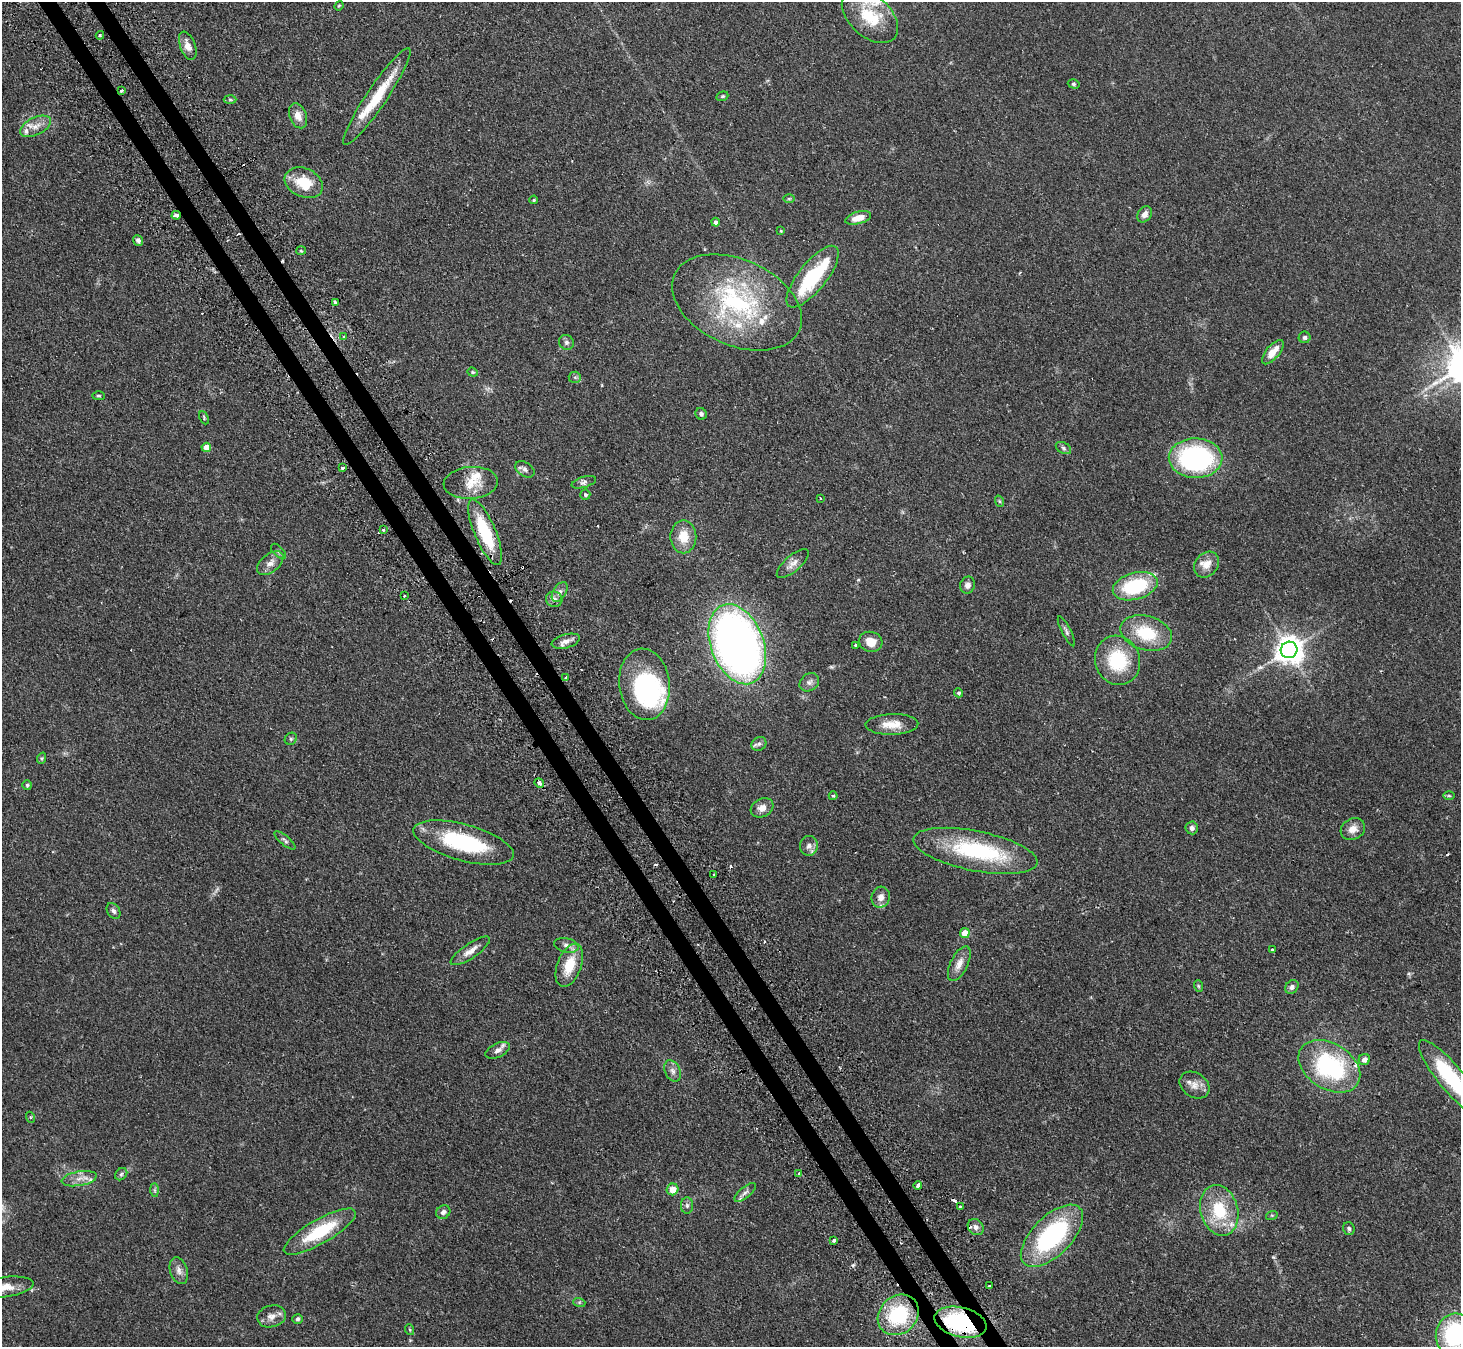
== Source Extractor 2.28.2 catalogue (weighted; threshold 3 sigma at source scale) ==
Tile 11 of 4 x 4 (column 3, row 3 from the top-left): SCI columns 2950-4408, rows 1519-2863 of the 5898 x 5865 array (HDU 1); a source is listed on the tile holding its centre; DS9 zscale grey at full resolution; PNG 1463 x 1349 px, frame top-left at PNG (2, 2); each listed source drawn as its Kron ellipse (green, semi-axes under 4 px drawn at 4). Shown black and unused: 3% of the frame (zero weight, under 2 of 3 exposures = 3% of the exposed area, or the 3 px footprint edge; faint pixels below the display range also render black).
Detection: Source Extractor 2.28.2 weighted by HDU 2 'WHT'; one run over the whole footprint, this tile lists its part. Background 0.0955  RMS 0.0063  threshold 0.0281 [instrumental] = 3 sigma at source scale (4.5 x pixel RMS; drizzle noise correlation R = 1.50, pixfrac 1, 0.05/0.05 arcsec/px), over >= 5 px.
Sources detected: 153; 2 inside a brighter object's white glare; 13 cosmic-ray / hot-pixel residue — neither listed nor drawn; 11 inside a brighter listed object's ellipse — not listed separately; the other 127 listed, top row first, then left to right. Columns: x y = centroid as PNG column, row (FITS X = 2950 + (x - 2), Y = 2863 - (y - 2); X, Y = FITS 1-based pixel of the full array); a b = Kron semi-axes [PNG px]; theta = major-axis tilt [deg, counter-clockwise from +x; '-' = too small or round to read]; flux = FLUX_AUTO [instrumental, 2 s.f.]
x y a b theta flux
339 6 5 4 - 0.68
870 16 33 20 -43 25
100 35 4 4 - 0.68
188 46 15 7 -69 5.4
1074 84 6 4 -16 0.95
121 91 3 3 - 1.6
722 96 6 4 19 0.81
377 97 58 10 56 26
230 100 6 4 -2 0.91
298 116 13 8 -70 5.4
36 126 16 8 26 5.7
304 183 20 14 -24 18
789 199 6 4 1 0.76
534 200 4 3 - 0.78
1145 214 9 6 54 3.4
176 215 4 3 - 5.4
858 218 13 6 15 6
716 222 4 4 - 2
781 231 3 3 - 0.57
138 240 5 4 - 1.7
301 251 5 3 - 0.79
813 277 38 14 51 41
335 302 3 3 - 1.4
737 302 68 43 -24 90
344 337 4 3 - 1.3
1305 337 6 6 - 1.4
566 342 8 7 - 1.7
1273 352 15 6 50 7.1
473 372 5 4 - 0.79
575 377 6 5 - 1.2
98 396 6 4 -2 0.91
701 414 6 5 - 1.6
204 418 7 3 -66 0.78
206 447 5 4 - 8.5
1063 448 8 5 -29 1.4
1196 458 27 20 -1 110
343 468 3 3 - 4.9
525 469 10 7 -33 2.2
584 482 12 5 16 2.2
471 483 27 16 4 12
585 495 5 5 - 1.3
820 498 4 2 - 0.46
999 501 6 3 -70 0.71
384 529 3 3 - 2.3
485 532 35 10 -67 36
683 537 16 13 90 12
278 551 9 5 -46 1.5
270 563 15 9 39 4.6
793 563 20 8 41 4.4
1207 565 14 11 50 6.8
968 585 8 7 - 2.6
1135 586 23 13 15 42
560 592 11 6 58 2.6
404 596 3 3 - 3.4
554 599 8 7 - 2.8
1066 631 17 4 -63 1.8
1146 633 26 17 -15 25
566 641 14 7 15 4.1
871 642 12 10 -16 8.3
737 644 42 26 -69 360
855 645 3 3 - 0.68
1289 650 8 8 - 760
1118 660 25 22 -71 33
566 678 3 3 - 1.3
809 682 10 8 37 2.7
644 684 36 25 -83 73
959 693 4 4 - 1.2
892 724 26 10 1 9.5
291 739 6 5 - 1.3
759 744 8 6 37 1.8
42 758 6 4 71 0.79
539 783 5 4 - 2.9
27 785 5 5 - 1.1
833 796 4 4 - 0.62
1449 796 6 4 -1 0.83
762 808 12 9 29 4.9
1192 828 6 6 - 2.3
1353 829 13 10 28 5.6
285 840 13 4 -39 1.6
463 842 52 18 -15 53
809 846 10 9 - 3.3
975 851 63 20 -11 62
714 874 3 3 - 1.4
881 897 10 9 - 4
114 911 8 6 -56 1.7
965 933 5 5 - 11
566 945 12 7 -14 3
1272 950 3 3 - 0.98
470 951 23 7 34 5.4
959 964 19 8 64 5.8
569 965 22 12 69 16
1199 986 6 3 -70 0.74
1292 987 7 6 - 2.1
498 1050 13 7 25 3
1364 1059 6 5 - 3.4
1329 1066 33 22 -32 78
673 1071 11 7 -64 3
1451 1078 48 12 -50 54
1194 1085 16 12 -33 5.5
30 1117 5 3 - 0.7
798 1173 3 2 - 0.78
121 1174 7 5 45 1.2
79 1179 18 7 10 5.1
918 1186 4 3 - 3.5
673 1189 6 5 - 7.7
155 1190 7 4 -89 1.2
745 1192 13 5 39 2.3
687 1206 8 6 90 1.8
960 1206 3 2 - 0.75
1219 1210 26 18 -75 28
443 1212 7 6 - 2.2
1272 1215 6 4 17 0.66
976 1227 9 7 -48 2.6
1349 1228 6 5 - 1.2
320 1232 41 12 30 31
1052 1236 39 19 45 82
834 1240 3 3 - 2.1
179 1271 14 8 -72 3.7
990 1286 3 3 - 2
4 1287 30 10 8 9.9
579 1302 6 4 -18 0.9
898 1315 22 18 44 44
271 1316 14 11 14 4.6
298 1319 5 4 - 1
961 1322 26 15 -14 73
410 1330 5 3 - 0.64
1454 1334 21 18 75 62
Overlapping masked pixels (flux is a lower limit): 3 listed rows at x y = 121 91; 176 215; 961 1322
Isophote crosses this tile's border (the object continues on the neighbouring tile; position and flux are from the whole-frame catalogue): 4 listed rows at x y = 870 16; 1451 1078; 4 1287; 1454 1334